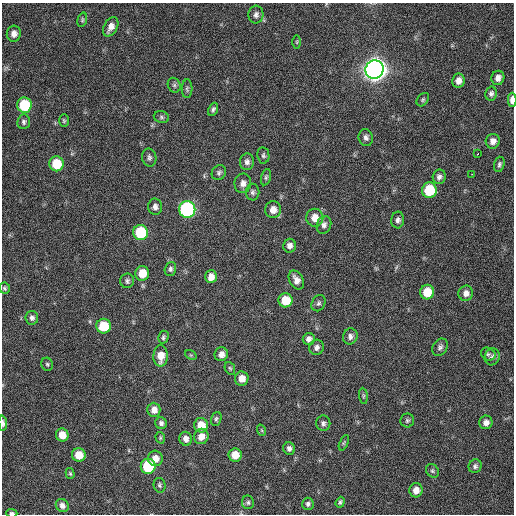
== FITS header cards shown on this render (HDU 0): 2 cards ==
NAXIS1  =                  512 / Axis length
NAXIS2  =                  512 / Axis length

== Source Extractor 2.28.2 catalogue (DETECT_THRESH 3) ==
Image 512 x 512 px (HDU 0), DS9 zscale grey, 1 PNG px = 1 image px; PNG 516 x 516 px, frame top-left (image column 1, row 512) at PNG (2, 3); each listed source drawn as its Kron ellipse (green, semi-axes under 4 px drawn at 4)
Background 120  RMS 11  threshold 32.5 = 3 sigma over >= 5 px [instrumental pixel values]
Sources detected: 96; all 96 listed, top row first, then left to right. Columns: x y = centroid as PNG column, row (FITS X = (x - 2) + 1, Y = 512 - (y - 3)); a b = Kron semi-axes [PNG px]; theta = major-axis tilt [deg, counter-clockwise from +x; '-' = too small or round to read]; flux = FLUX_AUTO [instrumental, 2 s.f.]
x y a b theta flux
256 15 9 7 85 2900
82 20 7 4 74 1100
111 27 10 6 61 5400
14 34 8 7 - 4500
297 42 6 4 -90 920
374 69 9 9 - 810000
498 78 7 6 - 3900
458 81 7 6 - 4500
174 85 7 6 - 1700
187 89 9 5 87 1600
491 94 7 6 - 2000
423 100 7 5 50 1400
512 100 7 3 90 6000
24 105 7 7 - 36000
213 109 7 4 67 1800
161 117 8 6 -17 1600
64 121 6 5 - 1100
24 122 7 6 - 1900
366 137 8 7 - 2800
493 141 7 7 - 4000
478 154 3 2 - 2400
263 155 8 6 -81 1700
149 157 9 7 -79 2300
247 162 8 7 - 2900
56 164 7 7 - 21000
499 164 8 5 73 1900
219 173 8 6 54 1900
472 174 2 2 - 2700
266 177 8 5 75 1400
439 177 7 6 - 2400
243 183 10 8 79 4300
429 190 8 7 - 33000
253 192 8 6 89 2000
155 207 8 7 - 3000
187 209 8 8 - 140000
273 210 8 8 - 6000
315 218 9 8 - 8100
398 220 8 6 86 2400
324 225 9 7 69 2700
141 233 7 7 - 43000
289 246 7 6 - 3200
170 269 7 5 71 1800
142 273 7 7 - 12000
211 277 6 6 - 5600
296 280 10 7 -62 4500
127 281 7 7 - 1900
5 288 5 5 - 1400
427 292 7 7 - 15000
466 293 8 7 - 3900
285 300 7 7 - 15000
318 303 8 6 60 1900
32 318 7 6 - 2300
104 326 7 7 - 23000
350 336 8 7 - 2800
163 337 6 5 - 1500
309 339 6 6 - 2900
316 347 8 7 - 2800
440 347 9 7 54 2400
221 354 7 6 - 4000
488 354 7 6 - 1600
191 355 6 4 -34 950
161 356 10 7 89 9700
492 357 8 7 - 2400
47 364 6 6 - 1400
230 368 6 5 - 1200
242 378 7 6 - 6700
363 396 8 4 -83 1100
154 410 7 6 - 5600
216 419 7 5 69 1400
407 420 7 7 - 1500
486 422 7 6 - 4100
3 423 7 4 -88 2400
161 423 6 5 - 2300
323 423 8 7 - 2200
201 425 7 7 - 11000
261 430 6 3 -70 800
62 435 7 6 - 8800
201 436 8 7 - 6500
160 438 6 4 -72 920
186 439 7 6 - 3900
344 443 8 4 67 1100
289 448 6 6 - 2700
79 455 7 6 - 11000
235 455 6 6 - 11000
155 458 7 7 - 6400
148 466 7 7 - 42000
475 466 7 6 - 2000
432 471 7 6 - 1500
70 473 5 4 - 1000
160 485 7 6 - 1600
416 490 7 6 - 5800
248 502 7 6 - 1500
340 502 5 4 - 1400
308 504 6 6 - 1900
62 505 7 6 - 3200
12 513 5 3 - 1600
At the frame edge (FLAGS 8, measured only in part): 3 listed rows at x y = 512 100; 3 423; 12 513